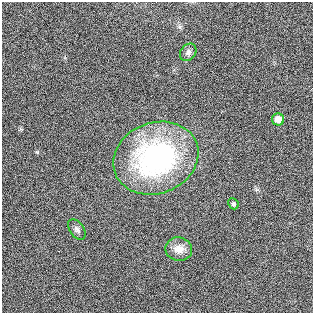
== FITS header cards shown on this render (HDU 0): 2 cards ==
NAXIS1  =                  311
NAXIS2  =                  311

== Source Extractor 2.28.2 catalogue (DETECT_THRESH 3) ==
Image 311 x 311 px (HDU 0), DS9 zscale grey, 1 PNG px = 1 image px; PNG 315 x 315 px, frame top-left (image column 1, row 311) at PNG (2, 2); each listed source drawn as its Kron ellipse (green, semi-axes under 4 px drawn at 4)
Background 1160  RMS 6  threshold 18.1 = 3 sigma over >= 5 px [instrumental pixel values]
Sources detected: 6; all 6 listed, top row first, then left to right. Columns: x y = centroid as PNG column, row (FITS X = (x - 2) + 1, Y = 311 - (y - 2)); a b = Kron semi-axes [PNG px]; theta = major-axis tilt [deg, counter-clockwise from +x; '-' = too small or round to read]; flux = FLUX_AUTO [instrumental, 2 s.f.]
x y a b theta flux
188 52 9 7 54 1500
278 119 6 6 - 4700
156 158 43 35 21 78000
233 204 6 5 - 760
77 229 11 7 -54 1500
179 249 13 11 -12 4000